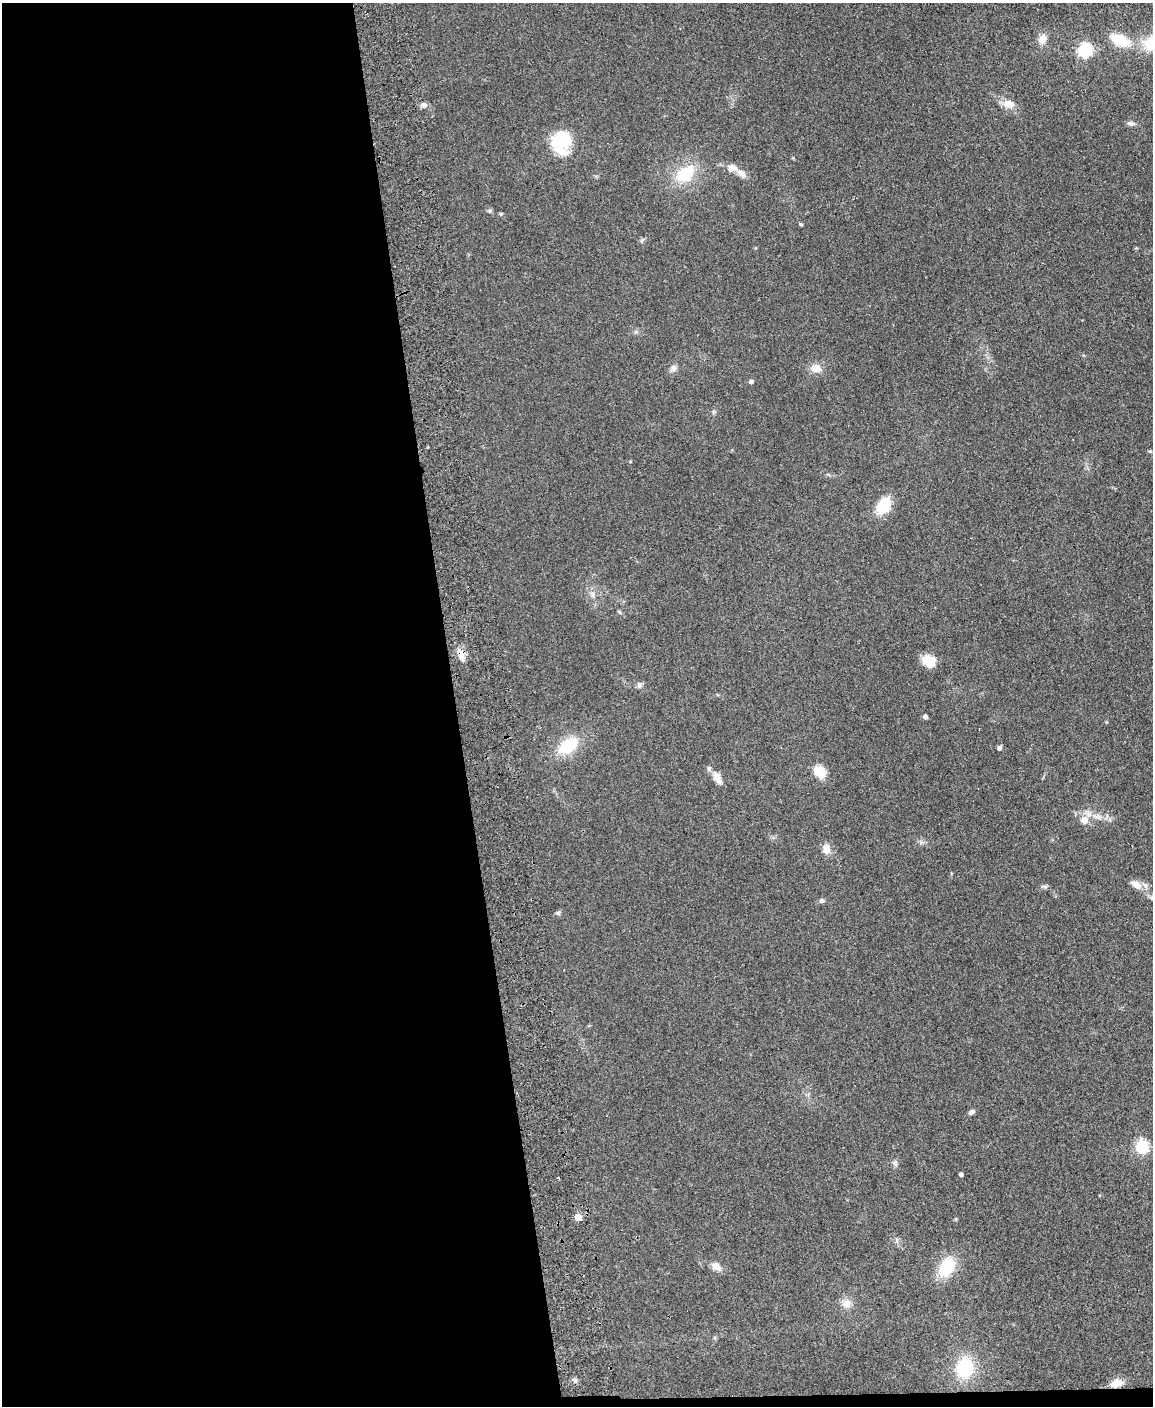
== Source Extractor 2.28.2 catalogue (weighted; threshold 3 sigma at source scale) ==
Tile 9 of 4 x 3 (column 1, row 3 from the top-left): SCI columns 57-1207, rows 247-1650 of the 4717 x 4598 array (HDU 1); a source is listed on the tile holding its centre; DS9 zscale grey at full resolution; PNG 1155 x 1408 px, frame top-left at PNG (2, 3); no overlay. Shown black and unused: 40% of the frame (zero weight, under 2 of 3 exposures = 3% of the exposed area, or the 3 px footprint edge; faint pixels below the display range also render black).
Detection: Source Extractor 2.28.2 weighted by HDU 2 'WHT'; one run over the whole footprint, this tile lists its part. Background 0.0922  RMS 0.0091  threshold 0.0411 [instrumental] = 3 sigma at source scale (4.5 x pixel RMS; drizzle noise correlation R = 1.50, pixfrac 1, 0.05/0.05 arcsec/px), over >= 5 px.
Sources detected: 50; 4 inside a brighter listed object's ellipse — not listed separately; the other 46 listed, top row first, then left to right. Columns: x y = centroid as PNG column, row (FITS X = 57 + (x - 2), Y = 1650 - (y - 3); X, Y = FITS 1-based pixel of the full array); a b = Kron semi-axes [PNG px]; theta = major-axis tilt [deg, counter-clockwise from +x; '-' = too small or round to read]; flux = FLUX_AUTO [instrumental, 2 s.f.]
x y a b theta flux
1042 39 12 9 77 7.3
1120 40 19 10 -22 32
1084 50 6 6 - 170
1008 104 17 10 -7 8.3
424 105 9 6 -28 3.3
1131 124 10 6 0 3
562 139 20 18 17 38
732 168 14 10 16 6.7
685 174 24 16 35 34
501 214 5 4 - 1.1
800 224 5 4 - 1.2
642 240 7 4 46 1.5
755 248 5 3 - 0.67
673 368 10 8 50 3.6
816 368 14 11 -3 8.4
751 382 5 4 - 2.5
1150 451 6 3 17 0.94
883 506 18 12 54 26
592 594 9 6 -62 3.5
619 612 6 5 - 1.2
461 654 13 9 -68 9
927 660 17 10 2 13
639 685 9 7 89 2.7
925 717 5 4 - 2.2
568 746 23 14 35 34
999 748 5 4 - 2.6
819 772 15 13 -41 14
717 778 18 9 -64 7.5
1084 820 10 9 - 7.9
826 849 11 8 -88 8.3
1136 885 16 9 -33 8.3
1044 887 10 5 -15 1.9
822 901 7 6 - 2.1
558 913 7 5 14 1.7
972 1112 8 5 32 2.7
1141 1147 6 6 - 120
895 1163 8 6 -75 2.4
961 1175 4 4 - 2.7
558 1178 3 2 - 1.4
578 1217 5 5 - 15
716 1267 12 8 -33 6.7
946 1267 13 9 58 51
846 1303 12 10 13 7.3
964 1368 18 15 84 45
575 1380 7 5 -1 2.2
1116 1383 14 10 15 10
Overlapping masked pixels (flux is a lower limit): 2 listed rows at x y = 461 654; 1116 1383